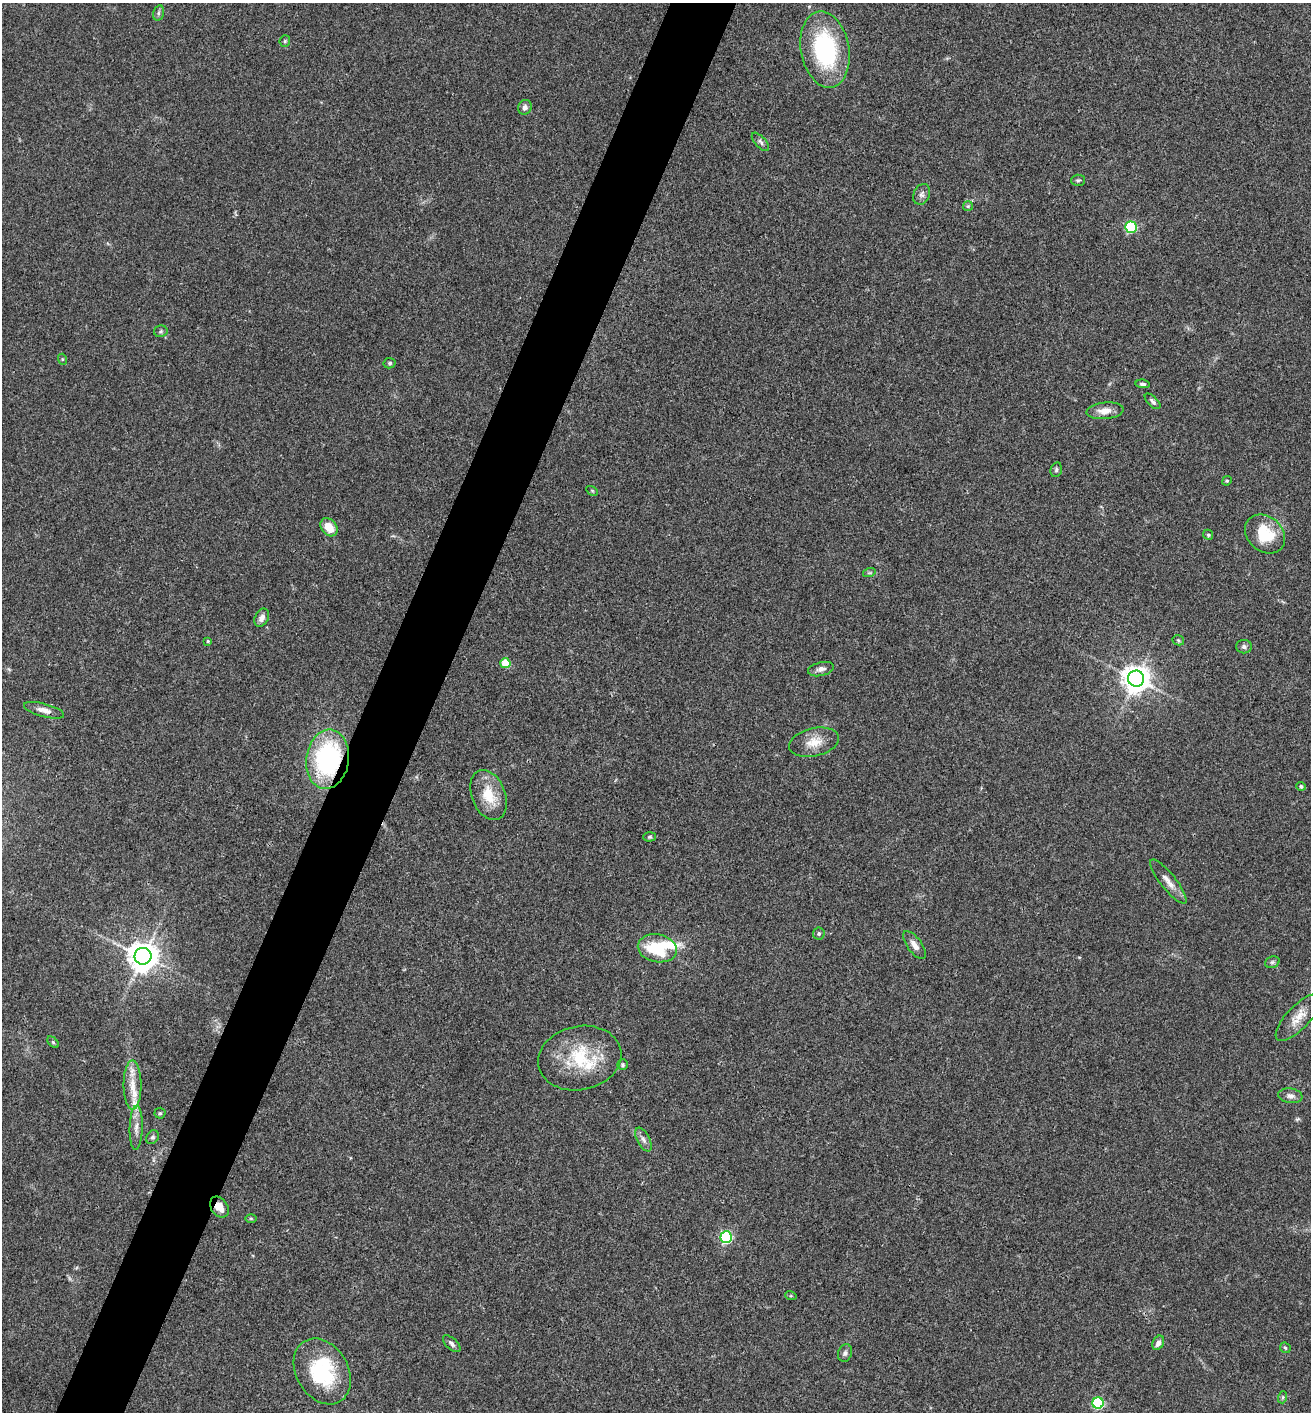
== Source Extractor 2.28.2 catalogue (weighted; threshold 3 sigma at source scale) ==
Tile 7 of 4 x 4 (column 3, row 2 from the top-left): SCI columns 2766-4074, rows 2825-4234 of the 5660 x 5650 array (HDU 1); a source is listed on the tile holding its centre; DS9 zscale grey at full resolution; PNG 1313 x 1414 px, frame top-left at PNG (2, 3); each listed source drawn as its Kron ellipse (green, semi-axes under 4 px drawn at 4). Shown black and unused: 5% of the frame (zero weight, under 3 of 4 exposures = <1% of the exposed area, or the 3 px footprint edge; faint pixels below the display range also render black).
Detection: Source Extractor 2.28.2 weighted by HDU 2 'WHT'; one run over the whole footprint, this tile lists its part. Background 0.0661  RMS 0.0053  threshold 0.0238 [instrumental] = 3 sigma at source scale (4.5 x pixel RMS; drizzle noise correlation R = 1.50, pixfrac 1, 0.05/0.05 arcsec/px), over >= 5 px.
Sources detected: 67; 1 too faint to see at this stretch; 2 inside a brighter object's white glare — neither listed nor drawn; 2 inside a brighter listed object's ellipse — not listed separately; the other 62 listed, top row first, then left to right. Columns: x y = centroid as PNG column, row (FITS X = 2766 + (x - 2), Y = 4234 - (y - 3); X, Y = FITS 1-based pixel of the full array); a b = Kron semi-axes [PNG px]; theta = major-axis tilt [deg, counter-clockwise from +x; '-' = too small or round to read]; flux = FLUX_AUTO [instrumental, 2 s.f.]
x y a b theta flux
158 13 8 5 75 1.1
285 41 6 5 - 0.81
825 49 38 24 -80 63
525 107 7 6 - 2.2
760 142 11 5 -47 1.5
1078 180 7 5 2 1
922 194 11 8 64 2.1
968 206 5 5 - 0.77
1131 227 5 5 - 60
161 331 7 6 - 1.1
62 359 5 3 - 0.55
390 363 6 5 - 0.9
1143 384 7 4 -5 1.1
1153 401 10 5 -45 1.5
1105 411 19 8 5 5.1
1056 470 7 5 76 1.1
1227 481 5 4 - 0.63
592 491 6 4 -31 0.59
329 527 10 7 -52 7.8
1265 534 22 17 -41 19
1208 535 5 4 - 0.73
869 573 6 4 18 0.74
262 618 9 6 63 2.8
1178 640 6 5 - 0.85
208 641 4 3 - 0.55
1244 647 8 6 -1 1.6
505 663 5 5 - 19
821 669 13 6 13 2.6
1136 679 8 8 - 690
44 710 21 6 -15 3.7
814 742 25 14 12 8.6
328 759 30 21 82 77
1301 786 4 4 - 1.2
489 795 26 16 -69 14
650 837 6 4 2 0.76
1168 881 27 7 -52 5
819 934 6 6 - 1.1
915 945 16 7 -54 3.5
657 948 20 14 -11 27
143 956 8 8 - 840
1272 962 7 5 21 1.2
1298 1017 30 11 46 8.2
53 1042 7 4 -45 0.77
580 1058 42 32 12 31
623 1065 5 5 - 0.86
133 1085 24 9 -90 8.5
1290 1096 12 7 -8 2.7
160 1113 5 5 - 0.78
136 1128 22 6 88 4.3
153 1137 7 6 - 1.2
643 1140 13 6 -62 2.4
219 1207 11 8 -54 5.9
251 1218 6 4 -1 0.58
726 1237 6 5 - 71
791 1296 6 3 -18 0.61
1158 1343 7 5 63 2.6
452 1344 11 5 -43 1.7
1285 1348 6 4 -43 0.74
845 1353 9 7 70 1.6
322 1371 35 26 -60 42
1283 1397 6 4 72 0.76
1098 1403 5 5 - 58
Overlapping masked pixels (flux is a lower limit): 2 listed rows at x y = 328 759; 219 1207